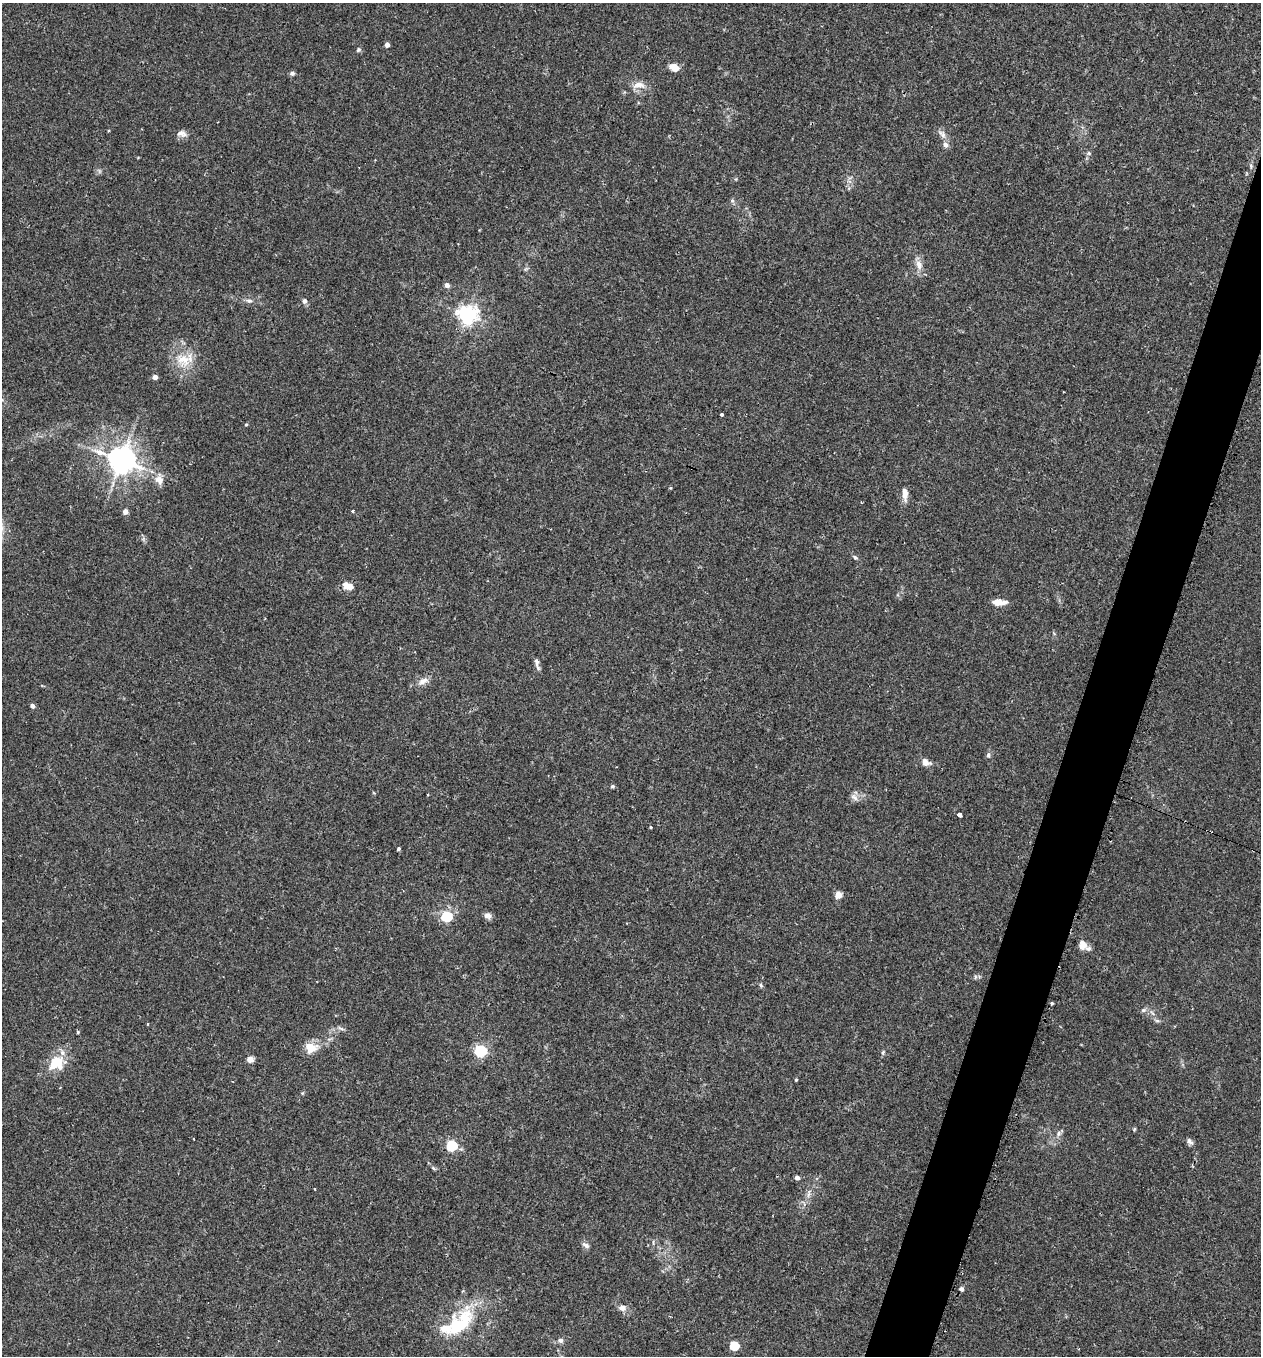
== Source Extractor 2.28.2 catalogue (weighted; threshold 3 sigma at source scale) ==
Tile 10 of 4 x 4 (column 2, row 3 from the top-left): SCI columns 1400-2658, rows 1360-2713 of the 5479 x 5487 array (HDU 1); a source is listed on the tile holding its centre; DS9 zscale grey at full resolution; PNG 1263 x 1358 px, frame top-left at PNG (2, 3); no overlay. Shown black and unused: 4% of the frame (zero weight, under 2 of 3 exposures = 1% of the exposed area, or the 3 px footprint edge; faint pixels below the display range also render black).
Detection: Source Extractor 2.28.2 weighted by HDU 2 'WHT'; one run over the whole footprint, this tile lists its part. Background 0.0303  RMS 0.005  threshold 0.0227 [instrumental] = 3 sigma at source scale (4.5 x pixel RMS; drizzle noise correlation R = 1.50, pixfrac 1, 0.05/0.05 arcsec/px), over >= 5 px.
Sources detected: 64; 2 inside a brighter listed object's ellipse — not listed separately; the other 62 listed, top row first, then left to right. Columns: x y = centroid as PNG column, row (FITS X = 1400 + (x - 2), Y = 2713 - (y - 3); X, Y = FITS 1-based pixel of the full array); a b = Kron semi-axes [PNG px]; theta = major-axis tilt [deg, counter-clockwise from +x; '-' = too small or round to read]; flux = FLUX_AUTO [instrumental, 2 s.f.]
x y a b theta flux
387 45 4 4 - 2.5
358 50 6 5 - 0.9
674 67 10 8 -33 4.7
292 73 7 5 12 1
639 85 17 8 1 4.3
182 133 13 8 -14 2.4
942 134 11 7 -42 2.3
945 145 7 6 - 1.9
1251 166 6 4 -72 0.76
919 265 14 8 -71 3.7
447 285 5 5 - 2
249 301 9 5 -1 1.5
304 301 7 7 - 1.3
467 315 7 6 - 230
183 359 20 12 8 8.6
155 377 4 4 - 2.5
722 414 3 3 - 1.5
246 425 4 3 - 0.51
121 460 8 8 - 660
159 480 13 9 -53 4.3
905 494 14 6 -87 4.1
353 511 4 3 - 0.48
125 512 5 4 - 3
855 557 6 5 - 1
349 586 10 6 -23 6.2
999 602 16 6 -2 4.8
537 664 17 5 -77 1.9
423 681 14 7 25 3.2
32 706 4 4 - 2
988 755 7 5 69 0.98
925 762 10 7 -28 3.3
612 786 5 4 - 0.82
854 797 12 5 -34 1.9
960 815 4 4 - 7.5
650 827 3 3 - 0.45
398 849 3 3 - 1.1
838 895 5 4 - 7.9
488 915 10 8 -30 2
446 916 5 5 - 37
1082 945 10 8 87 3.4
761 985 6 5 - 0.76
1052 1003 3 3 - 0.89
1143 1010 7 5 0 1
1157 1021 6 4 -2 0.89
78 1032 4 3 - 0.66
311 1048 14 12 -5 7
480 1051 6 5 - 70
883 1052 6 4 72 0.66
250 1059 5 4 - 5.9
56 1063 20 16 38 13
796 1080 3 3 - 0.53
1059 1133 8 5 73 1.3
1190 1141 10 6 -47 1.5
451 1146 6 5 - 41
797 1178 4 4 - 2
315 1189 3 2 - 0.75
585 1245 11 5 -33 1.6
961 1289 4 4 - 1.6
622 1308 8 7 - 2.6
459 1325 49 24 48 29
561 1340 6 5 - 1.4
734 1346 5 5 - 24